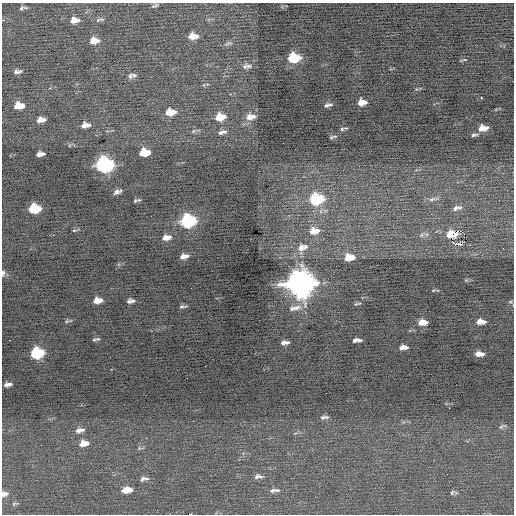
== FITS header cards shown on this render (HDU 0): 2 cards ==
NAXIS1  =                  512 / Axis length
NAXIS2  =                  512 / Axis length

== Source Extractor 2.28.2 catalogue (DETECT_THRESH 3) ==
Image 512 x 512 px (HDU 0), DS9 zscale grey, 1 PNG px = 1 image px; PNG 516 x 516 px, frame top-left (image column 1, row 512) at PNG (2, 3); no overlay
Background -0.0733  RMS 0.72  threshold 2.16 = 3 sigma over >= 5 px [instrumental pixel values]
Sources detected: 100; all 100 listed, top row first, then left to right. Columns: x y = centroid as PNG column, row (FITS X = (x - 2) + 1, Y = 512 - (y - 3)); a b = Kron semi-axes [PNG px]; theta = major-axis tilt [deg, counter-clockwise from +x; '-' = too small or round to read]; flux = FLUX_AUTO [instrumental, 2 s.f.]
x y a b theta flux
155 6 9 5 21 110
21 8 8 5 64 120
77 20 8 6 -3 200
98 20 10 6 16 130
73 21 8 5 79 230
193 36 10 7 5 500
92 41 9 6 85 300
96 41 8 7 - 260
229 43 11 5 14 130
294 58 9 7 5 2300
463 60 9 3 13 49
249 66 11 8 -13 200
17 71 10 5 6 160
134 75 7 7 - 120
130 76 7 6 - 120
481 98 2 2 - 360
362 102 8 6 9 410
330 104 9 5 -10 110
326 105 6 4 5 79
19 106 10 6 5 760
170 112 11 7 5 660
222 117 7 7 - 430
251 117 12 7 8 400
218 118 10 6 89 450
39 120 8 6 70 210
43 120 7 6 - 170
85 125 10 6 7 310
483 128 9 5 10 480
342 129 5 5 - 87
193 131 6 6 - 86
222 132 12 6 14 190
474 135 9 3 11 110
333 137 7 2 14 66
147 152 6 5 - 490
143 153 7 5 82 630
38 154 5 4 - 170
43 154 5 4 - 89
105 165 10 8 3 12000
117 192 9 5 20 170
316 199 11 8 9 3800
433 199 17 4 13 200
135 201 6 5 - 75
457 208 14 7 12 250
34 209 9 7 5 1900
188 221 10 7 8 6800
74 230 5 3 - 42
314 231 14 9 9 570
458 231 3 2 - 160
450 234 13 6 12 490
455 234 5 4 - 240
422 235 12 5 43 170
166 238 10 6 9 310
458 245 4 3 - 3900
302 247 17 12 25 600
503 248 3 2 - 53
186 256 7 5 10 170
182 257 7 6 - 200
349 257 11 7 5 780
3 273 7 4 -89 130
466 280 6 4 -44 60
300 284 12 10 2 58000
433 291 5 3 - 42
100 300 6 5 - 230
96 301 7 4 87 250
130 301 7 4 8 170
510 302 6 4 1 66
357 304 9 3 12 72
183 307 9 3 7 86
296 308 15 6 14 310
67 321 5 4 - 63
422 322 9 6 2 420
480 322 10 6 1 350
96 339 7 3 12 82
9 340 2 2 - 28
356 340 8 4 5 190
285 343 8 3 6 200
403 347 8 4 2 260
39 353 6 4 8 1800
35 354 8 6 -86 2700
479 354 9 5 -1 310
205 366 2 2 - 110
9 384 6 4 7 120
6 385 5 4 - 100
449 408 2 2 - 200
324 417 11 5 7 140
502 426 11 4 24 110
82 430 7 5 -21 130
78 431 8 7 - 180
86 443 5 5 - 180
82 444 9 7 68 330
258 476 12 6 2 200
144 479 10 5 12 180
127 490 10 6 8 530
272 490 8 6 23 130
277 490 8 5 -8 110
452 492 9 5 43 110
4 494 9 6 11 230
15 504 10 5 12 100
157 510 3 2 - 38
190 514 4 2 - 2000
At the frame edge (FLAGS 8, measured only in part): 3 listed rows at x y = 3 273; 4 494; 190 514